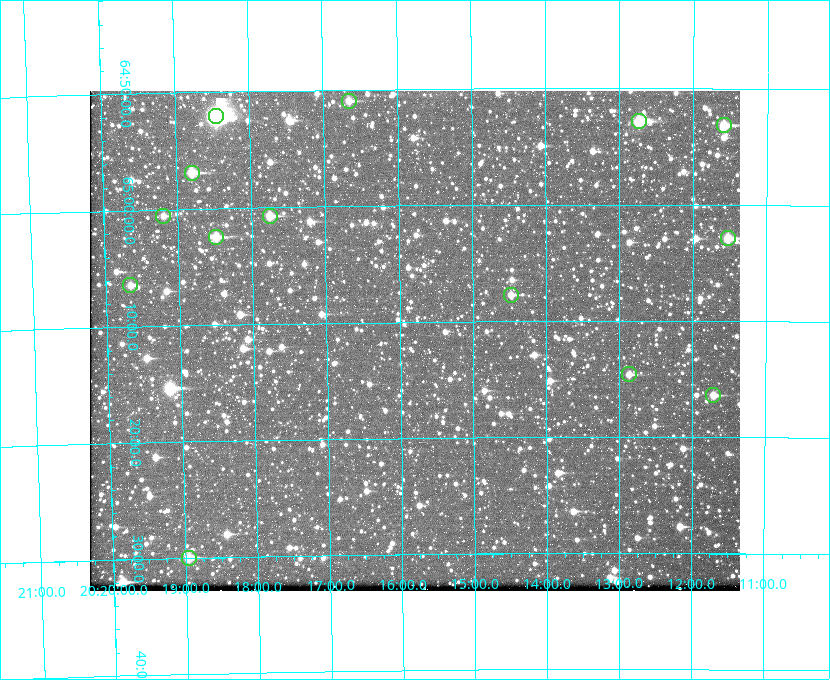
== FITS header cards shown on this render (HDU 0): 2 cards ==
NAXIS1  =                  650 / Width of table row in bytes
NAXIS2  =                  500 / Number of rows in table

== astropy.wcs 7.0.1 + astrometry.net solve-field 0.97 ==
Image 650 x 500 px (HDU 0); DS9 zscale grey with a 90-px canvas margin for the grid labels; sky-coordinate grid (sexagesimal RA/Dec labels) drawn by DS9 from the SOLVED WCS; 14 Tycho-2 reference stars matched to detected sources circled (green)
Header WCS: none
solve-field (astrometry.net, Tycho-2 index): SOLVED blind (the file carries no WCS)
Solved WCS: RA---TAN-SIP/DEC--TAN-SIP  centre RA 20:15:48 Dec +65:12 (303.95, +65.19 deg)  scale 5.16 arcsec/px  FOV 55.9' x 43.0'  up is -179 deg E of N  parity flipped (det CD > 0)
(file carries no celestial WCS; the grid is the blind solution)
Tycho-2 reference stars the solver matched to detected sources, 14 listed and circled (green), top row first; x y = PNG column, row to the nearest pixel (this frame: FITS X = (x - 90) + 1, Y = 500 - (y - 91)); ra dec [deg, ICRS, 3 dp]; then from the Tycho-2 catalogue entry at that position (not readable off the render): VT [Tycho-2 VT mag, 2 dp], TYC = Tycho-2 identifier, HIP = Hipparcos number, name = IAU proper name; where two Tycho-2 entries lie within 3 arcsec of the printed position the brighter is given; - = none
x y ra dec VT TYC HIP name
349 101 304.164 +64.849 10.65 4240-315-1 - -
216 116 304.612 +64.868 7.89 4241-1703-1 100101 -
639 121 303.184 +64.880 9.02 4240-488-1 - -
724 125 302.897 +64.886 9.40 4240-717-1 - -
192 173 304.698 +64.948 10.27 4241-1684-1 - -
163 216 304.798 +65.009 11.15 4241-1628-1 - -
270 216 304.437 +65.012 10.41 4241-1775-1 - -
216 237 304.620 +65.041 10.25 4241-1573-1 - -
728 238 302.882 +65.048 10.25 4240-98-1 - -
130 285 304.916 +65.107 11.17 4241-1518-1 - -
511 295 303.620 +65.129 11.18 4240-34-1 - -
629 374 303.217 +65.244 11.17 4240-236-1 - -
713 395 302.928 +65.273 10.74 4240-760-1 - -
189 558 304.739 +65.499 10.16 4241-1715-1 - -